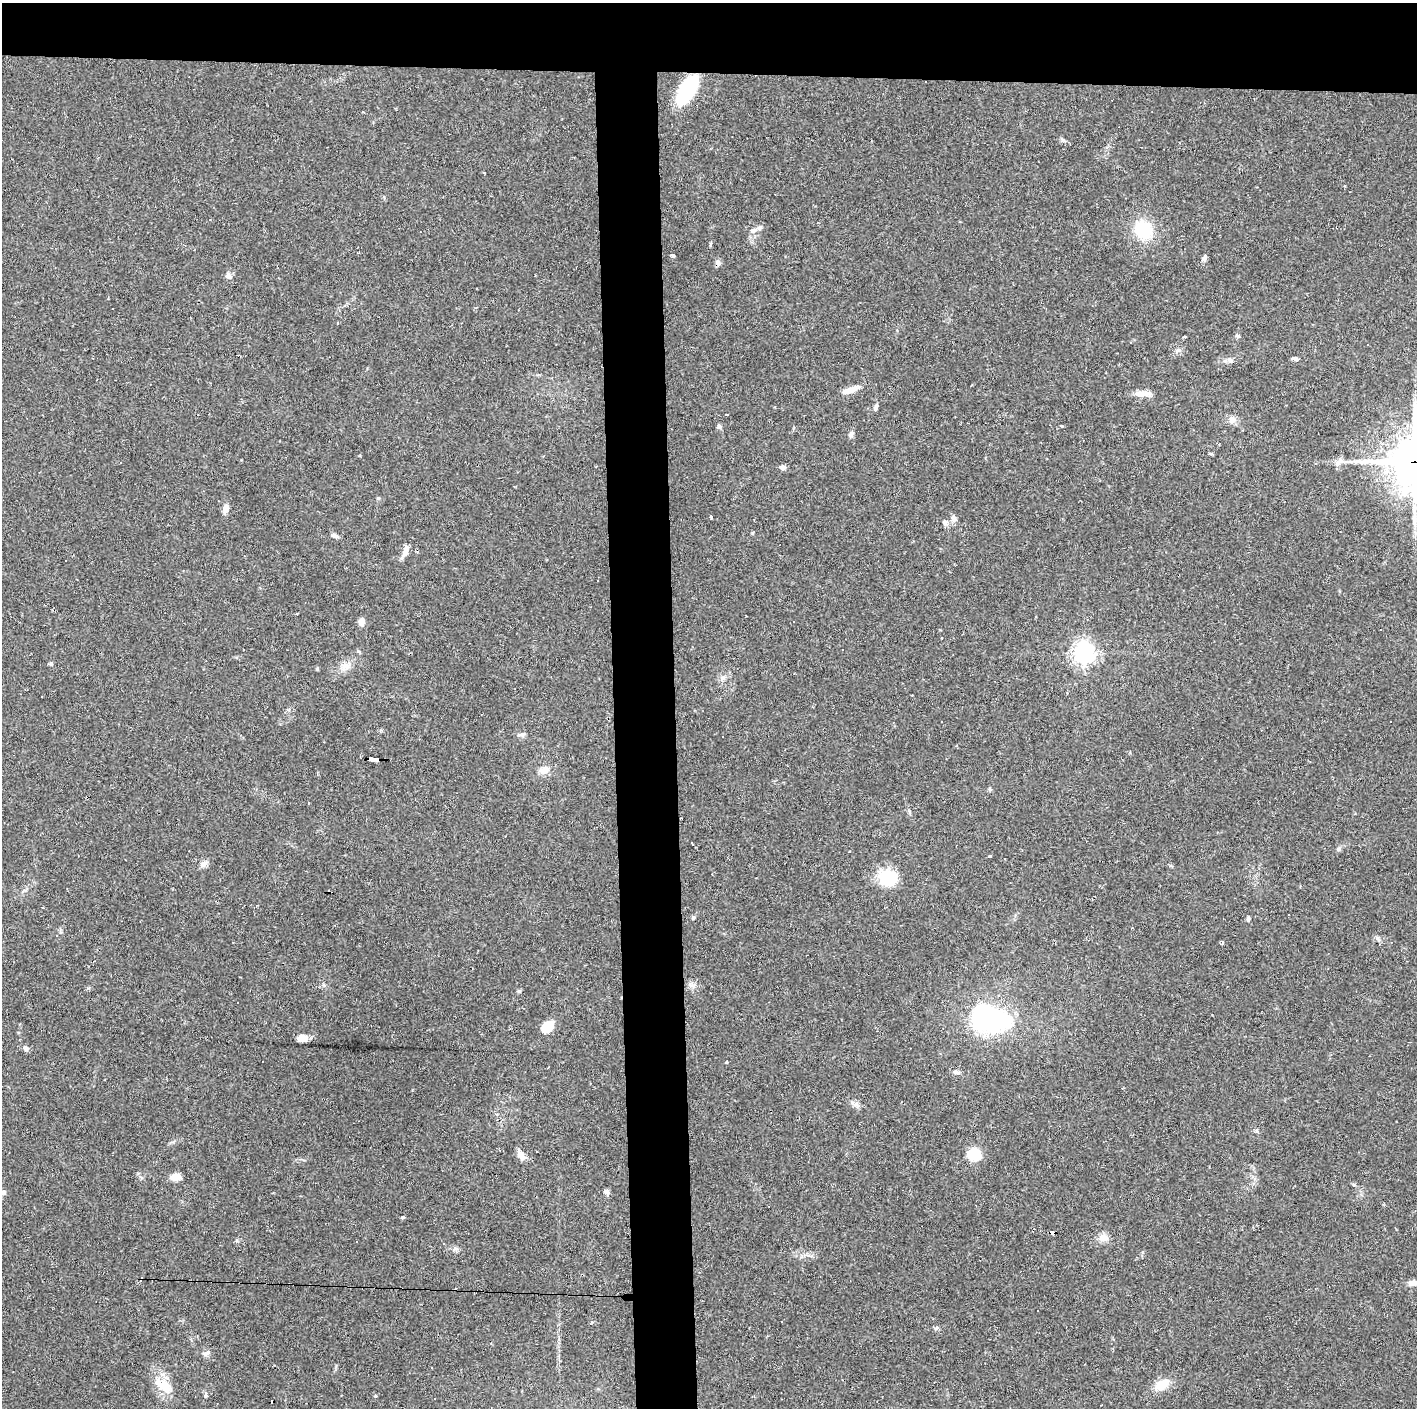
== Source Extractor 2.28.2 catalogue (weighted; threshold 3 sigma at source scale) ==
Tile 2 of 3 x 3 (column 2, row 1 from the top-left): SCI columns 1415-2829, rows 2813-4218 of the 4243 x 4220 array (HDU 1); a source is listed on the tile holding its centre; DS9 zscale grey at full resolution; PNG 1419 x 1410 px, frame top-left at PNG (2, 3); no overlay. Shown black and unused: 9% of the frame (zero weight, under 2 of 3 exposures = <1% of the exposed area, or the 3 px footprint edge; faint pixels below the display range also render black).
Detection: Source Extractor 2.28.2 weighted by HDU 2 'WHT'; one run over the whole footprint, this tile lists its part. Background 0.0866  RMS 0.0065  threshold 0.0292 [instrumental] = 3 sigma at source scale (4.5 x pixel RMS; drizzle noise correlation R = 1.50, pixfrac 1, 0.05/0.05 arcsec/px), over >= 5 px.
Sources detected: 96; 1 inside a brighter object's white glare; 18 cosmic-ray / hot-pixel residue — not listed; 1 inside a brighter listed object's ellipse — not listed separately; the other 76 listed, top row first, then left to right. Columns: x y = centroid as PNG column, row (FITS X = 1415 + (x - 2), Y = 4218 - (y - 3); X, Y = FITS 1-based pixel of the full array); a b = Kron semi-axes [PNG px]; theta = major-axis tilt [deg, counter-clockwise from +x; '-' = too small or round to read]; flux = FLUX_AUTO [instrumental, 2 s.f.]
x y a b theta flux
687 90 32 15 59 39
753 230 9 6 13 2.3
1143 230 23 19 -49 26
710 244 6 3 70 0.7
672 255 4 3 - 3.5
1204 258 9 5 68 1.6
717 262 9 6 -87 2.1
228 276 8 7 - 2.4
1238 336 6 4 0 1
1178 350 11 4 22 1.7
1295 358 7 4 -11 1.6
1230 360 8 6 -15 2
851 390 21 7 20 6.6
1142 394 21 7 0 5.9
876 407 11 4 70 1.6
727 415 3 3 - 1.5
1232 420 10 9 - 3.5
719 426 6 6 - 1.6
1061 426 3 3 - 2.6
851 434 9 5 64 1.7
1338 462 14 7 49 3.2
1415 462 17 15 -1 2500
120 463 3 3 - 3
783 467 7 6 - 2.3
378 498 5 4 - 0.71
226 508 11 7 76 3.5
711 517 3 3 - 2
954 519 9 8 - 2.7
945 523 7 7 - 2.5
335 536 8 6 -43 1.7
405 551 15 7 73 4.5
361 622 10 8 -89 3
358 652 5 4 - 1.2
1084 653 7 7 - 410
51 664 5 5 - 0.87
346 666 18 9 32 6.2
1391 721 3 3 - 12
942 722 3 3 - 1.3
374 759 10 3 -2 78
544 770 14 10 20 4.8
1338 849 7 5 21 1.3
990 857 4 3 - 14
204 864 11 7 38 2.8
888 878 21 20 - 21
693 918 5 3 - 0.84
1248 919 6 5 - 1.3
56 936 3 3 - 1.7
1222 943 4 3 - 1.9
691 985 9 8 - 2.5
519 991 6 4 -42 0.82
993 1021 32 23 4 96
548 1026 11 8 47 15
303 1038 9 6 0 7.2
26 1048 8 6 -18 1.9
726 1062 3 3 - 0.85
956 1072 9 5 -5 1.9
856 1104 7 6 - 1.9
1256 1130 5 5 - 0.99
974 1154 12 11 - 18
521 1155 13 8 -55 4.2
175 1177 10 7 4 6.7
3 1192 6 5 - 2.2
606 1192 7 6 - 1.9
403 1217 5 5 - 0.75
1053 1232 6 3 -1 38
1104 1238 13 10 3 4.4
444 1243 3 2 - 0.43
455 1249 7 4 18 1.4
1413 1283 13 7 10 3.7
936 1328 7 5 44 1.2
207 1353 11 6 29 2.2
1162 1384 18 11 30 10
163 1385 27 12 -32 13
206 1396 6 4 90 0.84
375 1396 5 3 - 0.56
754 1397 3 2 - 0.83
Overlapping masked pixels (flux is a lower limit): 4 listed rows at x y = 717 262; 1415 462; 374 759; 1053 1232
Isophote crosses this tile's border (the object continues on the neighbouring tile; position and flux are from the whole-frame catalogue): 3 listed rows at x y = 1415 462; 3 1192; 1413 1283
Unlisted compact peaks at least as high as the median listed source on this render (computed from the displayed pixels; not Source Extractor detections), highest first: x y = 1063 140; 1377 938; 317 669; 752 533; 1354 1184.